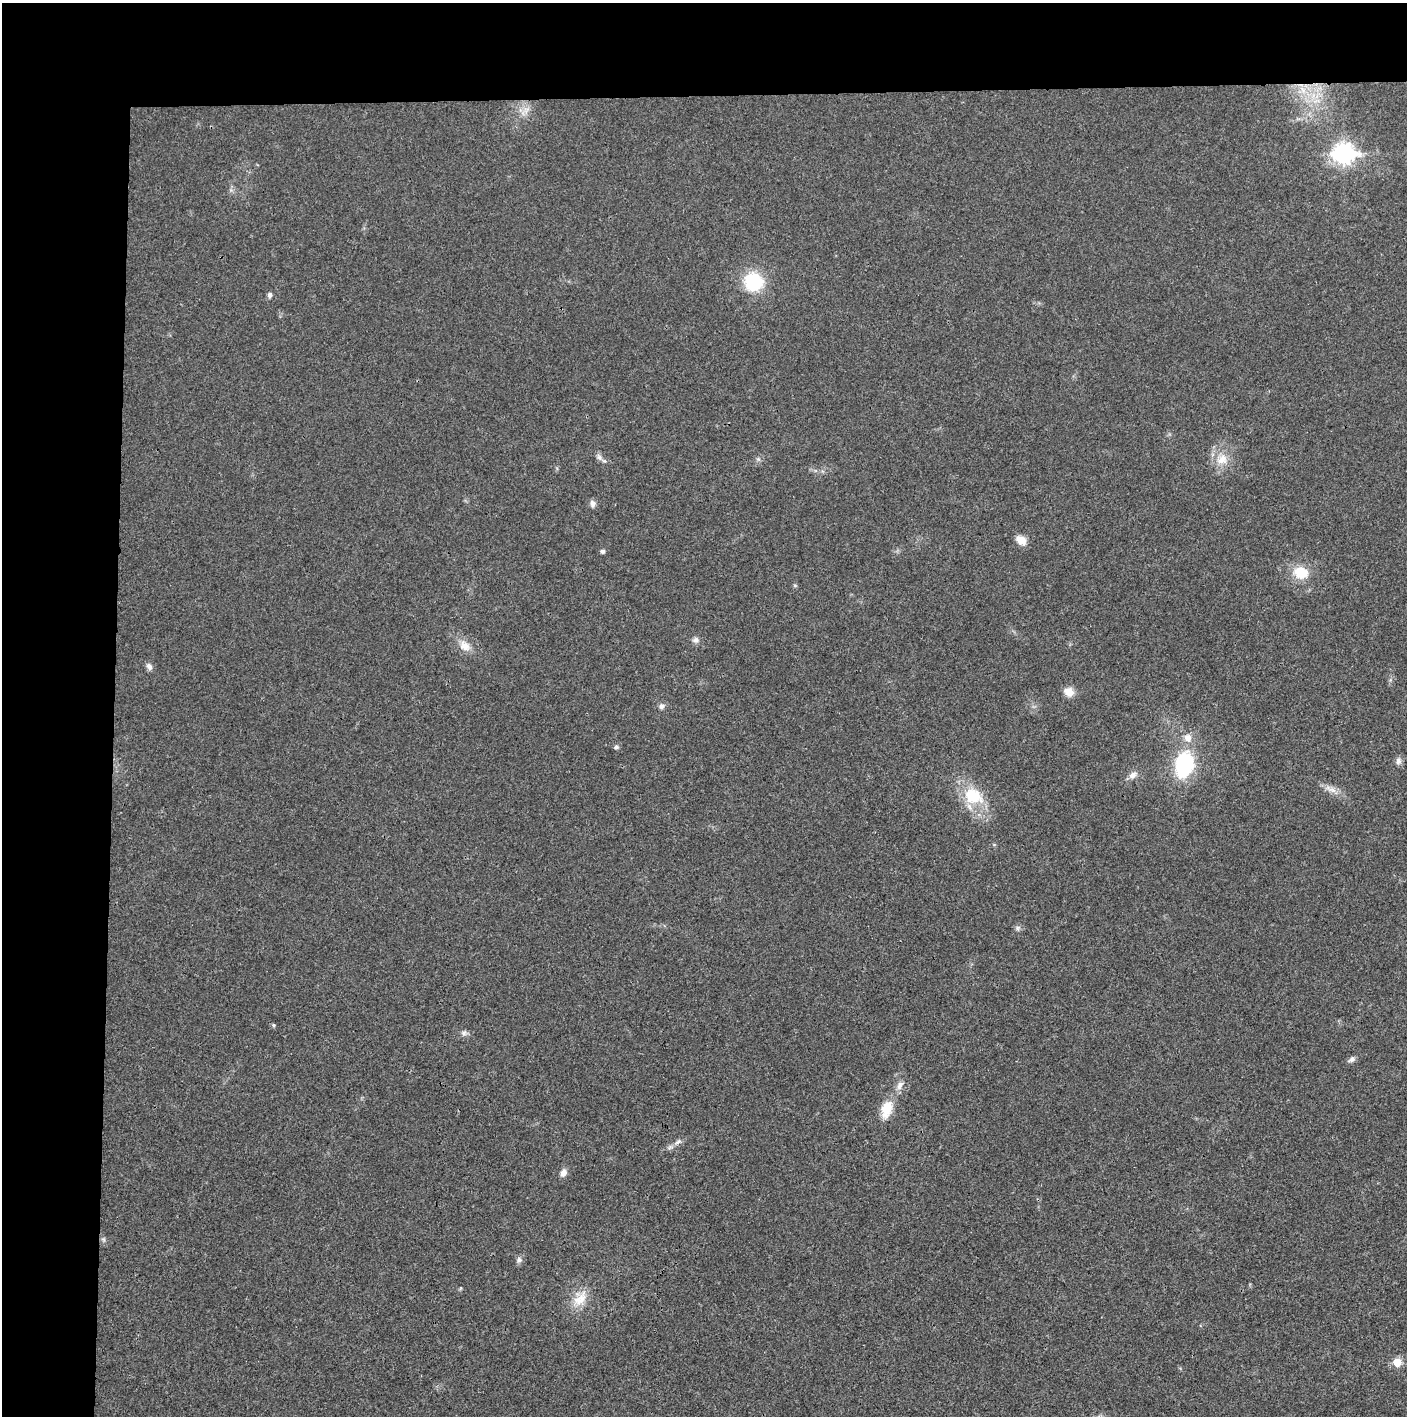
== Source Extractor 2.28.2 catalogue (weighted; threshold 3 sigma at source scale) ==
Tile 1 of 3 x 3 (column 1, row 1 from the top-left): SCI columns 5-1409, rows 2830-4243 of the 4221 x 4243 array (HDU 1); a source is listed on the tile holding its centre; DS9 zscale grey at full resolution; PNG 1409 x 1418 px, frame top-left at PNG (2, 3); no overlay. Shown black and unused: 14% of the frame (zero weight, under 3 of 4 exposures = <1% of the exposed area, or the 3 px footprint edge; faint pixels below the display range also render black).
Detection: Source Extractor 2.28.2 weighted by HDU 2 'WHT'; one run over the whole footprint, this tile lists its part. Background 0.0193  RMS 0.005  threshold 0.0225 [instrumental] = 3 sigma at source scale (4.5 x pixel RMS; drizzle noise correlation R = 1.50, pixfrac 1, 0.05/0.05 arcsec/px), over >= 5 px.
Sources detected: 34; all 34 listed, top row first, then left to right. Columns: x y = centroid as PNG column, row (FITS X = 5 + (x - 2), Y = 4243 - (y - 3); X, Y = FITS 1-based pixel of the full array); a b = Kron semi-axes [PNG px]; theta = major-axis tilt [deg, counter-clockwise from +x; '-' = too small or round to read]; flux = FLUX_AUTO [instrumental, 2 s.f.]
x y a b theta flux
1303 90 11 5 -55 3.1
1343 153 9 8 - 230
753 282 18 17 - 27
269 295 6 5 - 1.3
599 457 10 6 -63 1.8
758 459 5 5 - 0.92
1222 459 16 14 47 7.4
593 504 8 6 -75 2.2
1021 540 13 10 -36 4.2
602 551 5 4 - 1.4
1301 573 16 12 -12 12
695 640 8 7 - 1.7
465 646 16 11 -44 5.5
149 667 10 7 -57 2
1069 692 12 10 -37 4.8
661 706 7 6 - 1.7
1188 738 12 11 - 4.2
616 747 5 5 - 1.3
1398 761 9 6 89 2
1184 764 24 17 78 39
1133 775 11 8 44 2.8
1331 789 22 5 -25 3.8
973 796 24 19 -29 19
1018 928 7 6 - 1.1
273 1025 5 4 - 0.74
464 1033 8 6 1 1.5
1351 1060 11 6 26 1.6
900 1085 14 7 62 2.9
886 1109 20 12 76 10
678 1142 11 5 32 2
563 1173 9 7 64 2.7
519 1260 7 6 - 1.4
580 1299 26 13 48 8.7
1397 1362 6 5 - 11